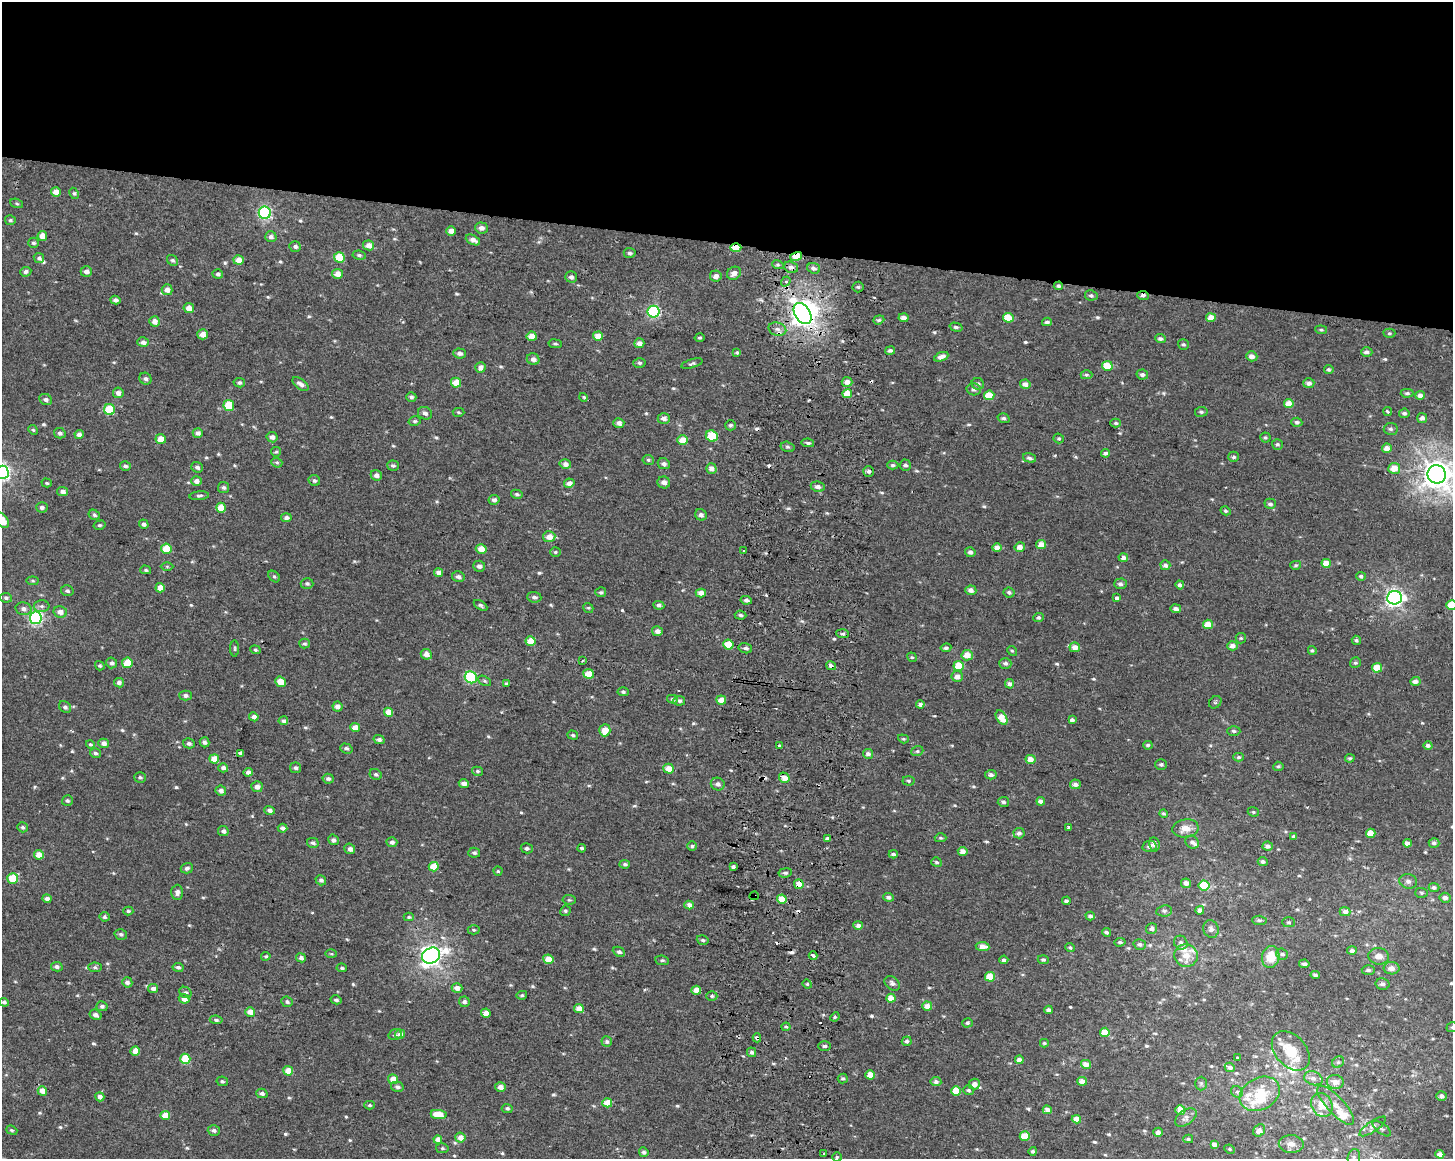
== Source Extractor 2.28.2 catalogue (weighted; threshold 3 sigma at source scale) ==
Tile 2 of 3 x 4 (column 2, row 1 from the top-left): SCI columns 1775-3225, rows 3476-4632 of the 4943 x 4643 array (HDU 1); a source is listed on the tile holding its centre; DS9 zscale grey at full resolution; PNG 1455 x 1161 px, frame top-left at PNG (2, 2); each listed source drawn as its Kron ellipse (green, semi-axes under 4 px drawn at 4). Shown black and unused: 21% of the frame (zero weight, under 2 of 3 exposures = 2% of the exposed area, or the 3 px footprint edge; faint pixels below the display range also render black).
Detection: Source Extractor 2.28.2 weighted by HDU 2 'WHT'; one run over the whole footprint, this tile lists its part. Background 0.00212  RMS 0.0072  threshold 0.0324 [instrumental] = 3 sigma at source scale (4.5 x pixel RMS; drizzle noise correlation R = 1.50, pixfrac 1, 0.0396/0.0396 arcsec/px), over >= 5 px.
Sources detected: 624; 1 inside a brighter object's white glare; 11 cosmic-ray / hot-pixel residue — neither listed nor drawn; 15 inside a brighter listed object's ellipse — not listed separately; of the other 597, all 500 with FLUX_AUTO >= 1.01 (the completeness limit of this list) listed and drawn (97 fainter detections not listed), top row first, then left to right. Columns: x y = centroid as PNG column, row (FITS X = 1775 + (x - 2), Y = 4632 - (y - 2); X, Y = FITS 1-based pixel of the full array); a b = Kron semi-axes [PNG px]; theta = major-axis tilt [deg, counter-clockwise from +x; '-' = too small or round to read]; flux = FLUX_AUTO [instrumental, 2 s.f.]
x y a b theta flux
56 192 5 4 - 5.9
74 193 6 4 -62 1.2
17 203 7 4 -20 1.1
265 213 6 6 - 120
10 220 5 5 - 1.3
481 228 6 5 - 3.4
451 231 5 4 - 4.5
42 236 5 5 - 6.9
271 237 6 5 - 2.7
473 240 8 4 -26 4.2
33 243 5 5 - 1.5
369 245 6 5 - 5.6
295 246 6 5 - 1.9
736 248 5 4 - 19
630 253 6 5 - 1.7
359 255 7 4 -9 1.5
796 256 6 4 15 13
339 257 5 5 - 20
39 258 5 4 - 1.7
172 260 6 5 - 1.4
239 260 5 5 - 6.7
778 265 6 3 -18 1.2
791 267 7 5 -21 2.7
814 268 6 5 - 2.6
86 271 6 5 - 3.4
26 272 5 5 - 2.5
734 273 7 6 - 4.4
218 274 5 5 - 2.1
337 274 5 5 - 6.2
716 276 6 5 - 3.1
571 277 6 5 - 2.3
786 282 5 4 - 2.1
1058 286 4 4 - 1.4
858 287 5 5 - 1.4
167 290 5 5 - 5
1091 295 6 5 - 1.6
1143 296 6 3 -6 2.9
115 300 5 4 - 2.2
189 308 5 5 - 6.3
654 312 6 6 - 96
802 314 11 7 -58 450
903 318 5 4 - 3.8
1008 318 5 4 - 15
1211 318 5 4 - 8
879 320 6 4 20 1.2
154 321 5 5 - 4.9
1047 322 5 3 - 1.8
956 327 6 4 -15 1.5
777 329 9 6 -15 3.2
1321 330 6 4 -8 1.1
1389 333 6 4 1 1.1
203 334 5 5 - 6.6
532 336 5 4 - 7.5
598 336 5 4 - 8.6
700 338 5 4 - 1.1
1160 339 5 4 - 2
143 342 6 5 - 3.1
639 343 5 5 - 3.8
555 344 7 3 -8 1
1183 344 5 5 - 1.2
890 350 5 4 - 1.7
1367 352 6 4 -1 2.5
459 353 6 5 - 2.1
737 353 4 3 - 1.2
1252 356 6 5 - 3.7
941 357 7 4 22 3.8
533 359 6 5 - 3.1
639 363 6 4 -2 1.4
692 364 11 4 17 1.6
1107 366 5 5 - 13
480 368 5 5 - 4.3
1329 369 5 4 - 1.5
1086 375 6 4 -1 1.2
1142 375 6 5 - 2
145 379 6 5 - 2
847 382 5 5 - 4.3
239 383 5 4 - 1.6
456 383 5 5 - 11
1309 383 5 5 - 2.8
301 384 9 5 -37 3.3
978 384 6 5 - 2
1025 384 5 4 - 4
974 389 7 6 - 2.2
118 393 5 5 - 2.9
1407 393 6 4 1 1.5
847 394 5 4 - 13
989 395 5 5 - 14
1420 395 5 4 - 3.5
411 397 5 4 - 1.8
583 397 4 3 - 1.5
46 400 6 5 - 2.2
1289 403 5 4 - 7.1
229 405 5 5 - 26
110 410 5 5 - 28
1387 411 4 4 - 1.2
458 412 6 4 -3 1
1201 412 6 5 - 1.4
425 413 7 6 - 2.6
1404 413 5 4 - 1.9
664 418 6 5 - 3.7
1004 418 6 4 -18 1.9
1422 418 5 5 - 3.1
415 421 6 5 - 1.3
1297 422 5 4 - 1.7
619 423 5 5 - 3.8
1116 423 5 4 - 1.4
730 425 5 5 - 1.5
1391 429 7 6 - 1.8
33 430 5 4 - 1
60 433 6 5 - 1.8
198 433 5 4 - 2.8
79 434 4 4 - 3.3
712 436 6 5 - 24
272 437 5 5 - 3.2
1059 438 5 4 - 1.1
1265 438 5 5 - 1.3
161 439 5 5 - 7.9
682 440 5 5 - 9.2
808 443 6 4 -10 1.4
1277 444 5 5 - 1.2
788 447 7 5 -15 1.5
1387 448 5 4 - 4.4
276 452 5 4 - 1
1105 453 4 3 - 2.2
1234 457 5 5 - 1.6
1029 458 7 4 -16 2
648 460 6 5 - 1.3
277 462 5 5 - 1.1
565 464 6 5 - 3.5
664 464 6 5 - 2.5
893 465 6 4 0 1.3
905 465 6 5 - 2
125 466 5 4 - 1.7
393 466 6 5 - 1.5
197 467 6 5 - 2.1
711 468 5 5 - 4.6
1394 468 6 5 - 8
869 471 5 5 - 2
2 472 7 6 - 210
1437 474 9 9 - 910
376 475 6 5 - 3.1
196 481 5 5 - 3.7
314 481 6 5 - 1.8
664 482 6 6 - 3.8
47 483 5 4 - 1.1
569 483 5 4 - 4
224 487 5 5 - 1.8
818 487 7 5 -8 2.6
63 491 5 4 - 3
517 494 6 4 -11 1.7
199 496 10 4 5 1.6
494 500 5 5 - 2.3
1270 504 5 5 - 2.2
42 507 6 5 - 2.1
221 508 5 5 - 12
1226 511 5 4 - 1.2
94 515 6 5 - 1.4
701 515 6 5 - 2.5
286 518 5 4 - 2.6
2 520 8 5 -54 8.4
144 524 5 4 - 2
100 525 6 4 14 1.3
549 537 6 5 - 6.2
1041 544 5 4 - 6.8
1020 547 5 4 - 4.7
997 548 4 4 - 5.2
166 549 5 5 - 18
481 549 5 5 - 7.1
743 551 3 3 - 2.2
555 552 5 4 - 1
970 552 5 5 - 2
1123 557 5 4 - 2.9
1326 563 4 4 - 9.4
1165 565 5 5 - 2.8
1296 565 5 4 - 1.2
167 566 6 4 -1 1
479 566 6 5 - 2.5
146 570 5 4 - 1.2
438 573 4 4 - 3.4
274 576 6 5 - 1.3
1361 576 5 4 - 1.6
458 577 6 5 - 2.3
33 581 6 4 -7 1.1
307 583 6 5 - 1.6
1120 584 6 5 - 1.8
1180 585 4 4 - 2.5
160 588 5 4 - 8.1
971 590 5 4 - 3.2
67 591 6 5 - 1.7
601 592 5 5 - 1.2
1009 592 5 5 - 1.6
701 593 5 4 - 5.5
534 597 7 5 -5 2
6 598 6 5 - 1.6
1117 598 4 3 - 3.2
1394 598 7 6 - 270
746 600 6 4 -10 1.7
480 605 7 4 -31 1.6
659 605 5 4 - 1.7
1452 605 5 5 - 16
42 606 8 6 -1 2.1
588 608 5 4 - 1.1
24 609 8 6 -13 3
1176 609 5 4 - 2.9
60 612 6 5 - 4.1
741 615 6 4 -6 1.5
36 618 6 6 - 140
1038 618 5 4 - 1.6
1208 624 5 4 - 8.9
657 631 5 5 - 3.7
843 634 6 4 -5 1.4
1241 638 5 5 - 1.1
1356 640 5 4 - 1.4
531 641 5 5 - 12
304 644 5 5 - 1.4
728 645 5 5 - 16
1232 646 5 4 - 4
1075 647 5 5 - 5.9
235 648 8 4 -90 1.1
745 648 7 5 -14 1.9
946 648 5 4 - 1.5
255 650 5 4 - 1
1312 650 4 4 - 1.1
1012 651 5 4 - 1
426 654 5 5 - 4.7
967 655 5 5 - 8.2
912 657 5 4 - 1
582 661 4 3 - 1
112 663 5 5 - 1.9
127 663 5 5 - 18
1005 663 6 5 - 2
1355 663 5 5 - 1.4
100 666 5 4 - 1.1
831 666 5 4 - 3.2
959 666 5 5 - 15
1377 668 5 4 - 12
589 674 5 4 - 13
471 677 6 5 - 69
957 677 6 5 - 4.4
484 681 7 4 -27 1.3
1415 681 5 4 - 3.5
280 682 6 4 -41 9.2
119 683 5 5 - 2.5
506 684 4 3 - 1.2
1010 684 5 4 - 2.4
623 692 5 4 - 1.4
185 695 6 5 - 2.1
672 699 5 4 - 1.2
721 700 5 4 - 7.5
679 701 6 4 -13 2
1215 702 7 5 45 1.2
920 704 4 4 - 2.8
337 706 5 5 - 4
65 707 7 5 -43 2
388 712 4 4 - 9.5
254 717 5 4 - 4.1
1002 718 8 5 -59 9.5
1072 720 4 4 - 2.1
283 721 5 4 - 1.6
355 728 5 4 - 6.5
605 730 6 5 - 9.6
1234 731 6 4 -3 1.6
573 735 5 4 - 1.3
903 739 5 4 - 1.1
379 740 5 4 - 2.1
205 742 5 4 - 2.1
104 743 5 4 - 3.6
189 743 6 5 - 2
90 744 4 4 - 1.1
779 745 3 3 - 3.1
1148 745 5 4 - 1.5
1428 745 4 4 - 2.5
346 748 6 5 - 1.7
917 751 6 5 - 1.3
95 753 5 4 - 1.5
240 753 4 3 - 1.9
868 754 5 5 - 3
1239 757 5 4 - 1.2
1350 758 5 3 - 1.1
214 759 5 4 - 10
1030 759 5 4 - 6.2
1161 764 6 5 - 1.5
1278 766 5 5 - 1.3
223 768 5 4 - 2.5
295 768 5 5 - 1.8
669 769 5 5 - 9.5
477 771 5 4 - 1.2
248 772 4 4 - 3.6
376 774 6 5 - 1.7
991 775 6 4 3 2.3
140 777 6 5 - 1.4
784 778 5 5 - 6.3
328 779 6 5 - 2.2
908 781 6 4 -3 1.1
464 783 5 4 - 3.2
718 784 7 6 - 2.8
1075 784 5 5 - 3.7
257 787 5 5 - 3.9
221 791 5 5 - 3.4
67 801 5 5 - 1.4
1041 801 4 4 - 2.8
1003 802 6 5 - 1.6
270 810 5 4 - 2.7
1253 812 6 4 -22 1.1
1164 813 4 4 - 1
22 827 5 4 - 1.4
282 828 5 4 - 1.9
1068 828 3 3 - 1.6
1185 828 13 9 8 7.5
223 831 5 5 - 2.3
1019 833 5 5 - 2.4
1371 833 4 4 - 11
1294 837 4 3 - 2.1
828 838 4 4 - 2
941 838 6 4 -1 1.1
333 840 5 5 - 2.1
392 842 5 5 - 2.2
1192 842 7 6 - 2.1
313 843 6 5 - 2
1407 843 4 4 - 4.1
1434 843 5 5 - 2
1154 844 7 5 -79 2.5
692 846 5 4 - 1.3
1149 846 7 5 11 2.4
1267 846 5 4 - 3.2
527 848 6 5 - 1.8
582 848 4 3 - 1.7
350 849 5 5 - 3.3
963 851 5 4 - 4.5
474 853 6 5 - 1.7
893 854 4 3 - 1.7
39 855 5 5 - 6.8
936 862 5 4 - 1.4
1263 862 5 4 - 1.8
625 864 5 4 - 1.6
434 867 5 4 - 13
733 867 4 3 - 7
187 868 6 5 - 1.8
498 871 4 4 - 1.1
785 873 7 4 8 1.5
13 878 5 5 - 25
321 880 5 5 - 2
1408 881 9 7 -11 2.7
1186 883 5 4 - 3.8
799 884 5 5 - 6.7
1204 886 5 5 - 29
1434 887 5 4 - 1.8
177 892 7 6 - 2.8
1421 893 6 5 - 1.3
754 896 4 3 - 2.4
888 897 5 4 - 2.8
1445 898 5 5 - 3.5
47 899 4 4 - 2.7
782 899 5 4 - 12
569 900 7 4 -7 1.1
1066 901 4 4 - 1.8
689 905 5 4 - 4.1
1200 910 4 4 - 3.8
128 911 5 4 - 1.2
565 911 5 5 - 1.2
1164 911 8 5 7 1.7
1345 912 5 4 - 2.8
1090 916 4 4 - 2.1
104 917 5 5 - 1.5
409 917 5 4 - 1
1259 920 7 4 -5 1.4
1289 922 6 5 - 1.3
858 925 5 4 - 3.2
1152 929 5 5 - 3.1
1211 929 9 7 -67 2.7
474 930 6 4 -2 1.2
1106 932 5 3 - 1.5
121 934 6 5 - 1.7
703 940 6 4 -18 1.4
1120 942 5 4 - 1.3
1181 943 7 6 - 2.3
1140 944 6 5 - 2.3
983 947 7 4 -7 6.5
1070 948 5 4 - 1.3
1352 951 5 4 - 2.4
619 952 6 4 -25 1.6
331 954 6 4 -1 1
1282 954 6 5 - 2.2
1186 955 11 11 - 8.9
266 956 5 4 - 1.1
431 956 9 7 27 410
813 956 4 3 - 28
1379 956 10 8 -7 4.9
1271 957 11 8 77 14
301 958 5 4 - 2.5
548 959 5 4 - 9.2
662 960 7 4 -7 1.5
1004 960 5 4 - 1.5
1043 960 5 4 - 1.4
1304 964 5 3 - 1.8
57 967 6 4 -13 2.5
95 967 7 5 -3 1.5
178 967 5 4 - 1.6
342 968 5 3 - 1.2
1391 968 8 6 -1 3.6
1368 970 7 4 -1 1.6
1315 975 4 3 - 1.5
990 977 5 5 - 18
127 982 5 5 - 2.8
892 983 8 6 -39 2.5
807 984 5 4 - 1
1382 984 7 5 -13 2.4
153 988 5 4 - 3.2
457 988 5 4 - 4.4
696 990 5 4 - 8.8
185 992 6 5 - 1.8
522 995 5 4 - 1.1
712 996 5 4 - 1.1
891 998 4 4 - 7
184 999 5 4 - 5.2
336 1000 5 4 - 1.7
4 1002 5 4 - 1.7
287 1002 6 5 - 1.5
464 1002 5 5 - 2
102 1006 6 5 - 1.9
927 1006 5 4 - 6
579 1009 5 4 - 6.3
1049 1010 4 4 - 2.3
250 1012 5 4 - 5.5
486 1013 5 4 - 7.2
95 1015 6 5 - 2.4
835 1017 5 4 - 1.1
216 1020 6 4 -8 1.5
967 1023 5 4 - 1.3
786 1027 4 4 - 1.1
1452 1027 6 4 18 1.1
1105 1032 5 4 - 11
400 1034 5 4 - 3.9
395 1035 7 5 14 1.4
757 1038 4 3 - 2.3
907 1041 5 4 - 1.9
607 1042 5 5 - 1.7
1044 1043 4 3 - 1
825 1046 6 5 - 1.5
135 1051 5 4 - 7.9
1291 1051 23 15 -48 22
751 1052 5 4 - 2.2
1238 1058 3 2 - 1
185 1059 5 5 - 23
1019 1060 4 4 - 4.3
1338 1062 6 5 - 1.3
1086 1064 5 4 - 4.7
1230 1067 5 4 - 2.6
288 1071 5 4 - 11
870 1075 4 4 - 12
843 1078 5 5 - 1.4
1313 1078 9 6 -20 3.3
393 1079 5 5 - 8.6
222 1081 6 4 -11 1.3
1082 1081 5 4 - 4.8
936 1082 5 4 - 2.8
1335 1082 8 7 - 5.7
1201 1083 7 5 90 1.6
974 1084 6 5 - 4.7
397 1087 6 5 - 2.2
500 1087 5 4 - 4.4
969 1090 5 5 - 1.4
42 1091 5 4 - 7.1
956 1091 5 4 - 15
1237 1092 6 5 - 1.5
262 1093 6 4 -16 2.3
1260 1094 21 16 29 23
1441 1096 5 4 - 2.7
100 1097 5 4 - 3.4
607 1103 5 4 - 12
369 1105 5 4 - 1
1322 1105 12 10 -61 11
1336 1105 25 8 -47 9.2
507 1108 5 4 - 1.7
1047 1110 4 4 - 4.8
1180 1110 5 5 - 8.2
439 1114 8 4 -9 14
165 1115 5 4 - 11
1186 1117 12 7 35 3.6
1076 1119 4 4 - 6.9
1373 1126 15 5 34 3.1
1382 1129 11 5 -37 1.9
12 1130 6 4 -21 1.1
214 1130 6 5 - 2.1
1259 1130 6 5 - 3.8
1158 1132 4 4 - 3.8
1025 1136 5 4 - 15
460 1137 5 5 - 6.4
438 1139 4 4 - 5.2
1188 1139 5 4 - 1.1
1214 1144 4 4 - 3.5
1291 1144 12 9 -2 5
442 1148 6 5 - 1.2
1230 1149 5 4 - 1.1
1033 1151 4 4 - 1.3
644 1152 5 4 - 1.8
824 1154 3 3 - 2
1440 1154 4 4 - 5
837 1157 4 4 - 1.1
1354 1157 8 6 75 2.2
Overlapping masked pixels (flux is a lower limit): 11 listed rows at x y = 736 248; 796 256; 791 267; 1058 286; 1143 296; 802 314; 777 329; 831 666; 799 884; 754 896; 757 1038
Isophote crosses this tile's border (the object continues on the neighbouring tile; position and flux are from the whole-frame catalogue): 6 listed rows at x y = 2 472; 1437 474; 2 520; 1452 605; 1452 1027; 1354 1157